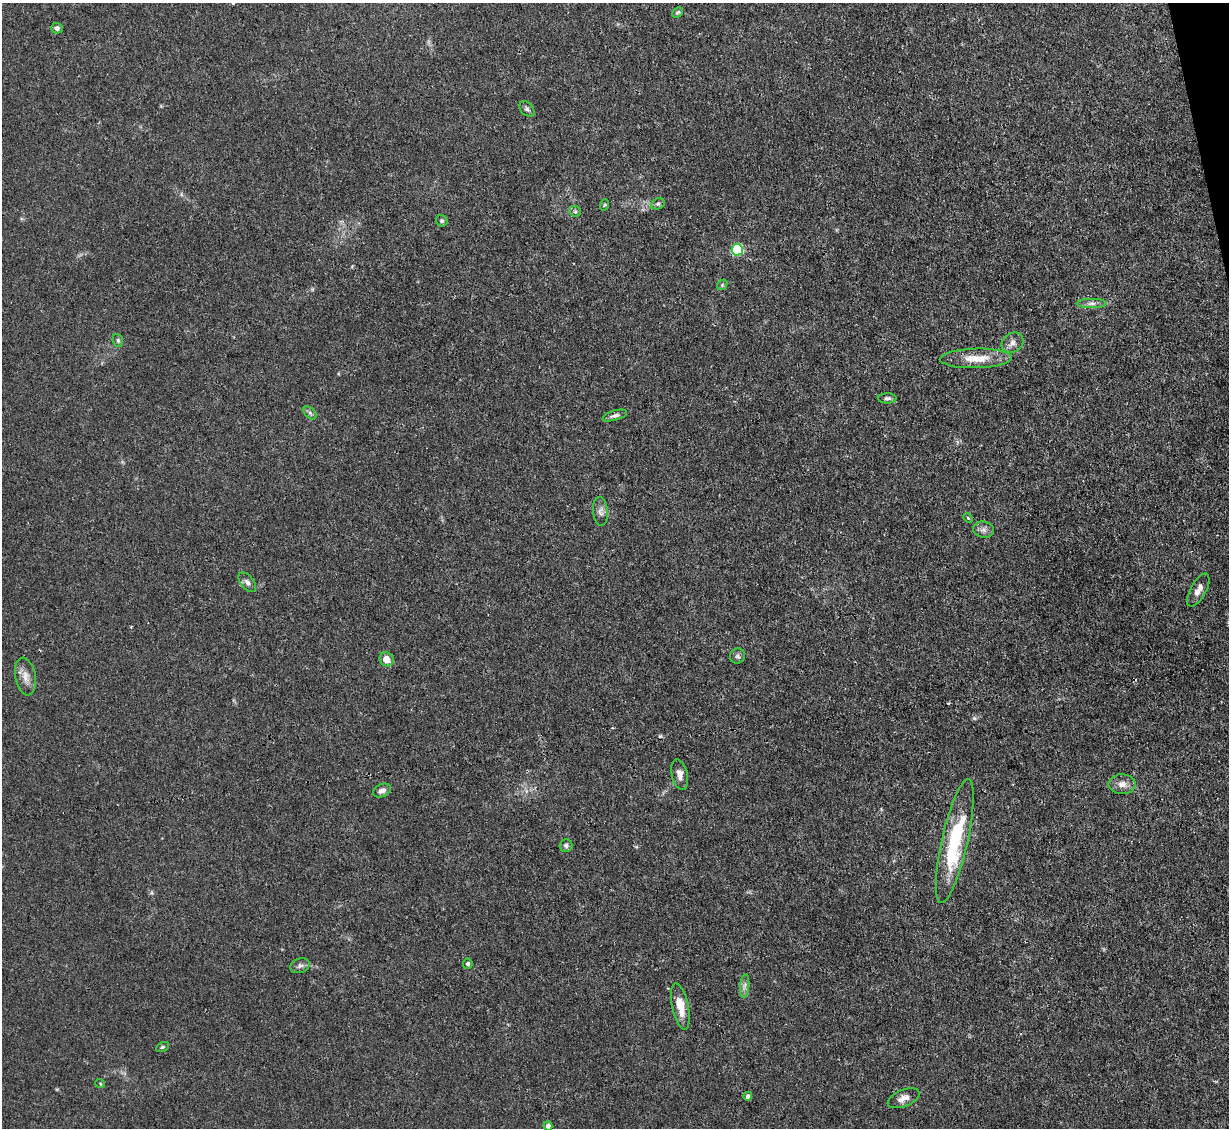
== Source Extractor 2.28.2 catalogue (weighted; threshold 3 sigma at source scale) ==
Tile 10 of 4 x 4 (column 2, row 3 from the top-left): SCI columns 1228-2454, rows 1375-2500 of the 4909 x 4883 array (HDU 1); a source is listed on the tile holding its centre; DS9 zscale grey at full resolution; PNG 1231 x 1130 px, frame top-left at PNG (2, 3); each listed source drawn as its Kron ellipse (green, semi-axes under 4 px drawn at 4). Shown black and unused: <1% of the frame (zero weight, under 3 of 4 exposures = <1% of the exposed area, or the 3 px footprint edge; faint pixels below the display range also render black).
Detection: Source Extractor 2.28.2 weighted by HDU 2 'WHT'; one run over the whole footprint, this tile lists its part. Background 0.0355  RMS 0.003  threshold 0.0133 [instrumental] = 3 sigma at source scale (4.5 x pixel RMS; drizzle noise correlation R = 1.50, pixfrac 1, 0.05/0.05 arcsec/px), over >= 5 px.
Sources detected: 38; all 38 listed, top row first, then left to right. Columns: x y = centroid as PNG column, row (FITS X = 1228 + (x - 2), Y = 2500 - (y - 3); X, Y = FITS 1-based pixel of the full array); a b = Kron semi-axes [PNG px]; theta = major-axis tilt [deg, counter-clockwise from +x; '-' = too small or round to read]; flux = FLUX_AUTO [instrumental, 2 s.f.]
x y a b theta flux
678 12 6 4 42 0.54
57 28 6 5 - 0.86
527 109 9 6 -45 0.79
658 204 7 5 21 0.59
604 205 6 3 70 0.36
575 211 6 5 - 0.6
442 221 6 5 - 0.58
737 250 6 5 - 33
722 285 6 4 49 0.4
1092 304 15 4 0 1.3
118 340 6 5 - 0.54
1012 343 12 9 37 1.7
976 358 36 10 1 6.7
887 398 9 5 0 0.72
310 413 8 4 -46 0.67
615 415 12 5 16 1.1
600 512 14 7 -84 1.4
968 518 5 3 - 0.35
983 530 10 8 -12 1.3
247 582 11 6 -50 1.2
1198 590 18 7 62 2.4
738 656 8 7 - 0.75
387 659 7 6 - 3.1
25 676 19 10 -80 2.7
680 775 15 8 -76 2.3
1122 784 13 10 0 2.2
382 791 9 6 24 1.4
955 841 63 13 77 26
566 845 6 6 - 0.87
468 964 5 5 - 0.58
300 966 10 7 20 0.98
745 986 12 4 85 1.1
680 1006 23 8 -78 5
162 1047 7 4 27 0.47
100 1083 5 3 - 0.25
748 1096 4 4 - 1.1
904 1098 17 8 22 2
548 1126 4 4 - 1.3
Overlapping masked pixels (flux is a lower limit): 1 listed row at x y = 955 841